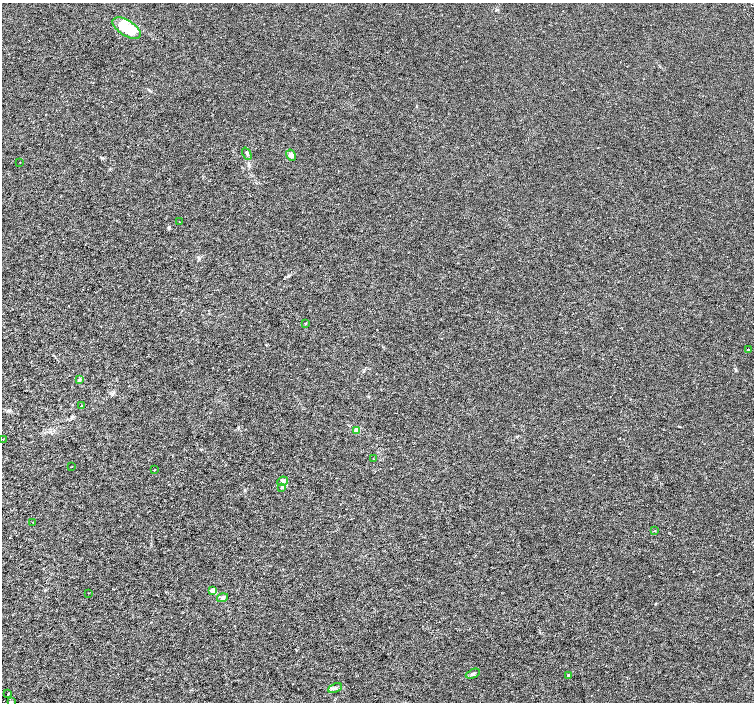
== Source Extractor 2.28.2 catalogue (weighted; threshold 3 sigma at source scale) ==
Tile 7 of 4 x 4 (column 3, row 2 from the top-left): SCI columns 3013-4515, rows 3004-4403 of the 6019 x 5941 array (HDU 1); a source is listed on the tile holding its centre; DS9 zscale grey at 2 x 2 block average (1 PNG px = mean of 2 x 2 image px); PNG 756 x 704 px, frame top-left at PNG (2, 3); each listed source drawn as its Kron ellipse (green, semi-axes under 4 px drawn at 4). Shown black and unused: <1% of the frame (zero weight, under 3 of 6 exposures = <1% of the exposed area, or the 3 px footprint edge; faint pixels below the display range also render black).
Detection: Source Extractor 2.28.2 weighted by HDU 2 'WHT'; one run over the whole footprint, this tile lists its part. Background 0.00144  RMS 0.0017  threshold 0.00707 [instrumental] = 3 sigma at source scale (4.09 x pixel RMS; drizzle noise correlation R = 1.36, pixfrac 0.8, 0.0396/0.0396 arcsec/px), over >= 5 px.
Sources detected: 26; all 26 listed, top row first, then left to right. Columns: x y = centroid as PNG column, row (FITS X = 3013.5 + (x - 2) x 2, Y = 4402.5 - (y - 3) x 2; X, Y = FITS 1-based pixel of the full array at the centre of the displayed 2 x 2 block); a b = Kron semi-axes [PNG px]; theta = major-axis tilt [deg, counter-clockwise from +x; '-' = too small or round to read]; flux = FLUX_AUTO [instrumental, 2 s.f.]
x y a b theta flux
127 28 16 8 -32 16
247 154 6 3 -67 0.6
291 155 6 4 -61 1.5
20 162 2 2 - 0.15
179 222 2 2 - 0.22
305 324 3 2 - 0.2
748 350 3 2 - 0.23
79 379 3 3 - 0.37
82 406 3 2 - 0.21
356 430 3 3 - 2.6
2 439 2 2 - 0.12
373 459 2 2 - 0.23
71 467 2 2 - 0.15
154 470 3 2 - 0.15
283 481 5 4 - 0.94
282 487 3 3 - 0.34
33 522 2 2 - 0.21
655 531 2 2 - 0.16
212 590 2 2 - 4
89 593 2 2 - 0.15
223 598 5 4 - 0.83
473 674 7 3 24 0.65
569 675 2 2 - 0.86
335 688 7 4 24 0.96
8 694 2 2 - 0.26
11 702 3 2 - 0.45
Isophote crosses this tile's border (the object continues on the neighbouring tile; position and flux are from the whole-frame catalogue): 1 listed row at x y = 11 702
Diffuse or blended objects may show on this block-average render without a row.